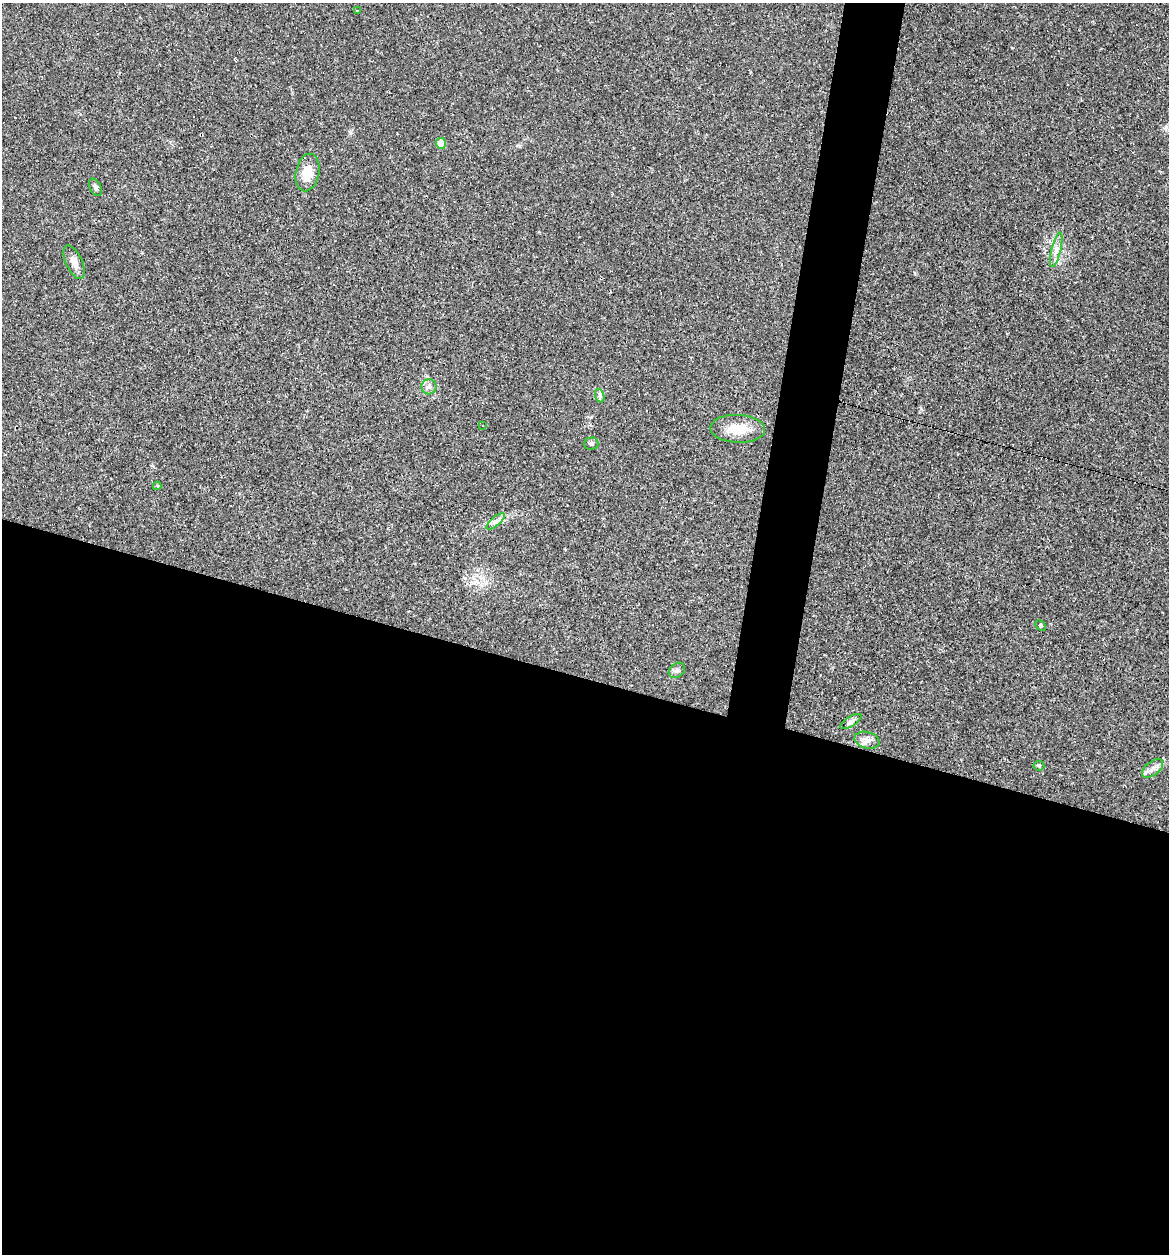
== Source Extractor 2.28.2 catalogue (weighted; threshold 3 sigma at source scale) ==
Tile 14 of 4 x 4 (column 2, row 4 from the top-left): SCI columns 1444-2610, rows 72-1323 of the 5079 x 5086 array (HDU 1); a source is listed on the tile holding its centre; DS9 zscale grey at full resolution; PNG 1171 x 1256 px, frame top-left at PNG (2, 3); each listed source drawn as its Kron ellipse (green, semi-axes under 4 px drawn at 4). Shown black and unused: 49% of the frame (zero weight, under 2 of 3 exposures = <1% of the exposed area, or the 3 px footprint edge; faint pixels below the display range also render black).
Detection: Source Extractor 2.28.2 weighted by HDU 2 'WHT'; one run over the whole footprint, this tile lists its part. Background 0.0227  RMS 0.0044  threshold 0.0197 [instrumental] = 3 sigma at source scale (4.5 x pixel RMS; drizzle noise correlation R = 1.50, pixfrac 1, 0.05/0.05 arcsec/px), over >= 5 px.
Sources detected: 22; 2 cosmic-ray / hot-pixel residue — neither listed nor drawn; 1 inside a brighter listed object's ellipse — not listed separately; the other 19 listed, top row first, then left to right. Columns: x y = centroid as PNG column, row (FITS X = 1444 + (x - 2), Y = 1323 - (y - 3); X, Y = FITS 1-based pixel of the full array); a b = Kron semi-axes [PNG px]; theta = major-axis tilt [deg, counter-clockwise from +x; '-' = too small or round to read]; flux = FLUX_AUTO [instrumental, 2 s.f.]
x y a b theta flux
357 11 4 3 - 0.45
441 143 5 5 - 5.2
307 172 19 11 78 7.3
95 187 9 5 -63 1.2
1056 250 17 4 76 2.6
74 262 18 8 -65 3.2
429 387 7 7 - 1.6
600 396 7 4 -72 0.92
483 426 3 3 - 0.34
738 429 27 14 -2 9.4
591 443 7 6 - 1.2
157 486 4 3 - 0.92
496 521 11 4 40 1.8
1041 625 6 3 -46 0.5
677 670 9 7 37 1.3
851 721 12 5 32 1.4
867 740 12 8 -14 2.5
1039 766 5 5 - 0.56
1153 768 12 7 38 2.3
Unlisted compact peaks at least as high as the median listed source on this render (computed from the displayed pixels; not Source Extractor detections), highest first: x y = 350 132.